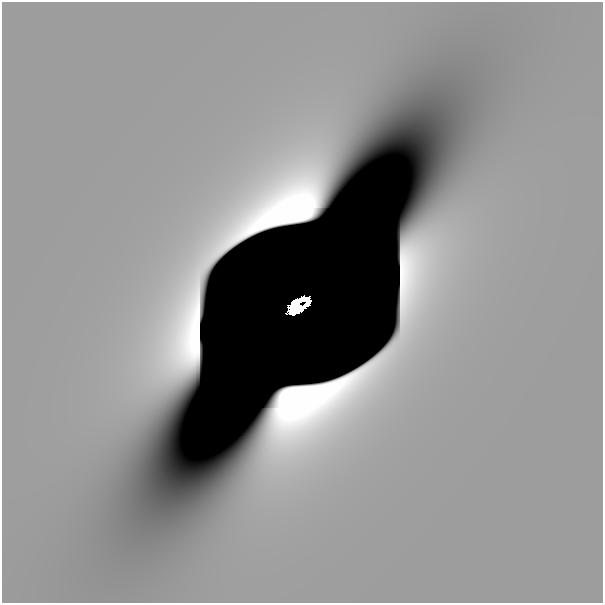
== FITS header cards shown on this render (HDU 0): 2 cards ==
NAXIS1  =                  601
NAXIS2  =                  601

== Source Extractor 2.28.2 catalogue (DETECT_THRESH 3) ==
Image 601 x 601 px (HDU 0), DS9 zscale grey, 1 PNG px = 1 image px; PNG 605 x 605 px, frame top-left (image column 1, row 601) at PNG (2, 2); no overlay
Background 2.90e-12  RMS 4.0e-12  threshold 1.21e-11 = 3 sigma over >= 5 px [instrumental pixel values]
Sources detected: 6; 5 with non-positive FLUX_AUTO (blend fragments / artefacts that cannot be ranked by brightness) are not listed; the other 1 listed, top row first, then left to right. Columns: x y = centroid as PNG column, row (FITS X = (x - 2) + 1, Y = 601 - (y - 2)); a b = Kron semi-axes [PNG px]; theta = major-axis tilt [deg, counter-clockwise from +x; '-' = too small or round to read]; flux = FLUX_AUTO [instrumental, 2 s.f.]
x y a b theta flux
297 306 16 8 40 8.5
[5 non-positive-flux detections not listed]